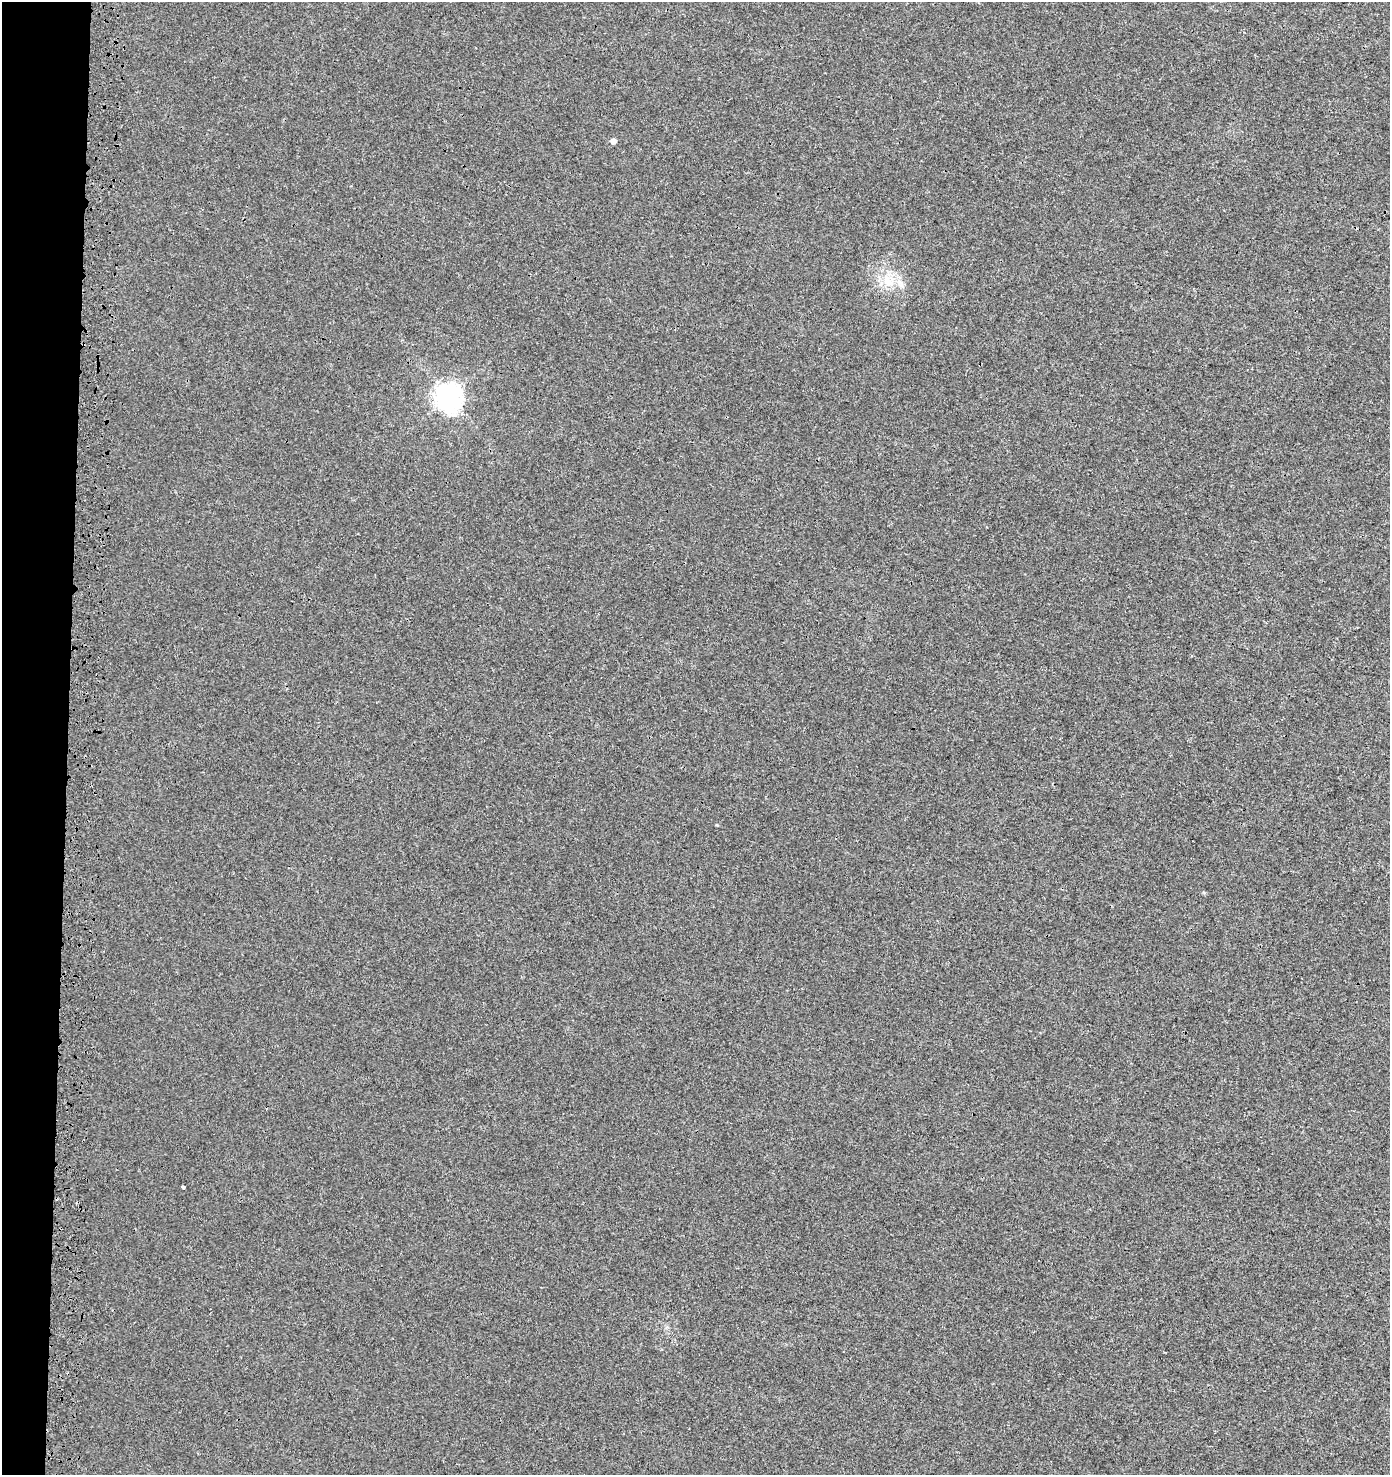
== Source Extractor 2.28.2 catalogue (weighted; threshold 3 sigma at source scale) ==
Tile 4 of 3 x 3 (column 1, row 2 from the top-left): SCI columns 328-1715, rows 1582-3054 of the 4870 x 4628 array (HDU 1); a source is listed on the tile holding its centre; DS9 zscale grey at full resolution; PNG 1392 x 1477 px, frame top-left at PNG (2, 2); no overlay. Shown black and unused: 5% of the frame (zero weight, under 3 of 4 exposures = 9% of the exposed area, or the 3 px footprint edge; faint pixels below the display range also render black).
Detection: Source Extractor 2.28.2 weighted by HDU 2 'WHT'; one run over the whole footprint, this tile lists its part. Background 0.00235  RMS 0.0026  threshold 0.0115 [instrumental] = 3 sigma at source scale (4.5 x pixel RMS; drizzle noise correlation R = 1.50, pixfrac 1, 0.0396/0.0396 arcsec/px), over >= 5 px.
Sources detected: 5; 1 inside a brighter listed object's ellipse — not listed separately; the other 4 listed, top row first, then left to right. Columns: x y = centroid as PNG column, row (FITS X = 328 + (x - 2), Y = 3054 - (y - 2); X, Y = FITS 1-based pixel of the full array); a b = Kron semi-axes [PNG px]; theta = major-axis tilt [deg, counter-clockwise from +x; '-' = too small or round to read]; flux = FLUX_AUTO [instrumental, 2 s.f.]
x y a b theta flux
613 141 6 5 - 1.1
888 281 19 12 -49 4.8
449 397 9 8 - 240
183 1187 4 3 - 2.6